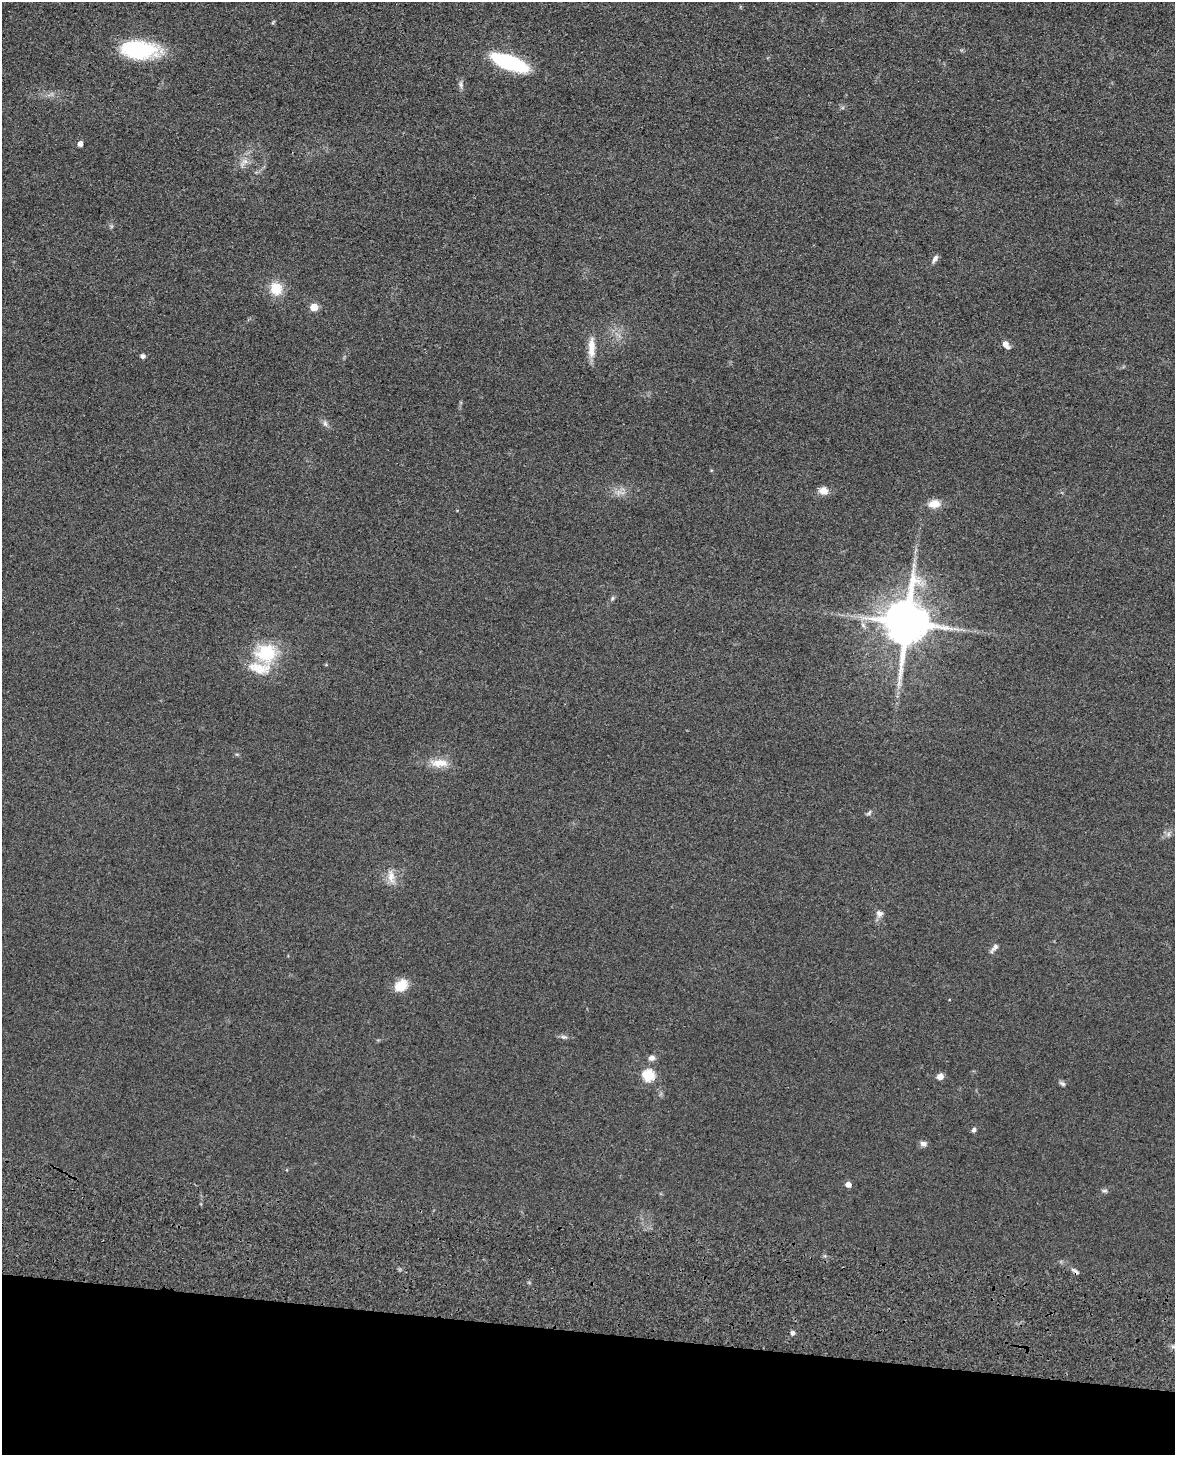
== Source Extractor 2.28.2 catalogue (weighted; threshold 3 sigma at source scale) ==
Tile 11 of 4 x 3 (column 3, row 3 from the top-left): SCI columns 2367-3539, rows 156-1608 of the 4869 x 4885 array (HDU 1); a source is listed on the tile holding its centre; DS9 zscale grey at full resolution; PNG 1177 x 1457 px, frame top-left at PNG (2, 2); no overlay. Shown black and unused: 8% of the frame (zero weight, under 3 of 4 exposures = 9% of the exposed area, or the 3 px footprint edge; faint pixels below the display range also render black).
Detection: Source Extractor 2.28.2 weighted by HDU 2 'WHT'; one run over the whole footprint, this tile lists its part. Background 0.0534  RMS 0.0086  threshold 0.0388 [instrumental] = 3 sigma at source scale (4.5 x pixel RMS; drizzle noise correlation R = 1.50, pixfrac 1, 0.05/0.05 arcsec/px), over >= 5 px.
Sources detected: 38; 1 too faint to see at this stretch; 1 cosmic-ray / hot-pixel residue — not listed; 1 inside a brighter listed object's ellipse — not listed separately; the other 35 listed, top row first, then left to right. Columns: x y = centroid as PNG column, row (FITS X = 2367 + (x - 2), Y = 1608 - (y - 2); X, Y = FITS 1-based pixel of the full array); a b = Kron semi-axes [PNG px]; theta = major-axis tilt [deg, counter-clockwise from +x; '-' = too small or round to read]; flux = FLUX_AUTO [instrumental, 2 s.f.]
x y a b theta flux
138 50 39 18 -4 69
509 63 37 13 -20 75
461 85 11 5 -88 2.6
80 144 5 4 - 4.5
244 162 16 7 45 6.3
935 259 11 6 59 3.2
276 289 17 15 -61 17
314 307 5 5 - 23
1006 345 10 7 -50 4.9
591 348 26 8 89 12
143 356 5 5 - 2.6
325 423 8 6 -73 2.7
823 491 10 9 - 7.2
934 504 14 9 6 10
914 565 7 5 -61 2.4
612 598 6 4 60 1.4
906 623 14 12 82 3900
266 653 27 23 3 44
439 763 26 10 -2 13
869 813 9 4 46 1.7
1168 834 7 4 90 2
391 876 20 8 -82 8.2
879 913 9 8 - 4.1
995 948 13 5 50 3.3
401 986 15 11 34 16
564 1037 9 5 -9 2.4
651 1058 8 7 - 3.8
648 1075 6 6 - 69
940 1076 8 7 - 4.5
1062 1084 8 5 -30 2
974 1130 6 5 - 2.1
923 1144 7 6 - 3.8
848 1184 5 5 - 5.7
1104 1191 7 5 0 1.8
792 1333 5 5 - 2.2